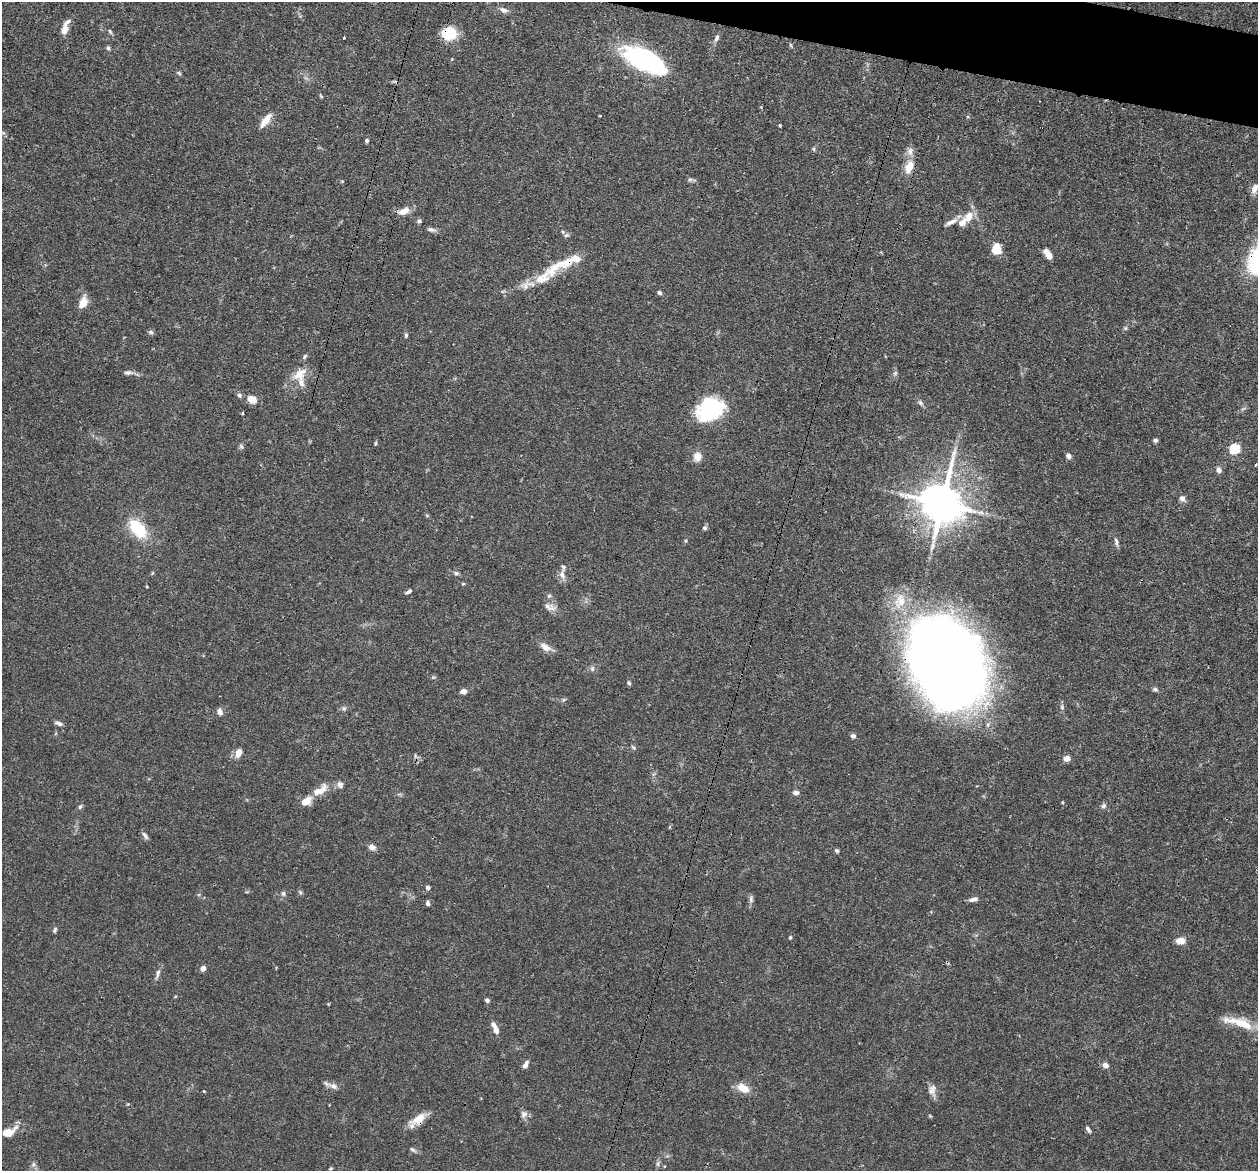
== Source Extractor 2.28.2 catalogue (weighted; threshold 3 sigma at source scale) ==
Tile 10 of 4 x 4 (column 2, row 3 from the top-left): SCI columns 1292-2547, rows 1454-2622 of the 5095 x 5122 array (HDU 1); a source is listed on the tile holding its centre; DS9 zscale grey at full resolution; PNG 1260 x 1173 px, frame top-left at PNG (2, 2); no overlay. Shown black and unused: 3% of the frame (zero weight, under 3 of 4 exposures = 5% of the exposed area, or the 3 px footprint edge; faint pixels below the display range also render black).
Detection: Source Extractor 2.28.2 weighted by HDU 2 'WHT'; one run over the whole footprint, this tile lists its part. Background 0.0639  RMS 0.0032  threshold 0.0146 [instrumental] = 3 sigma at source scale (4.5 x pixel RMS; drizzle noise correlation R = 1.50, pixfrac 1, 0.05/0.05 arcsec/px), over >= 5 px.
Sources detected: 129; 3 inside a brighter object's white glare — not listed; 10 inside a brighter listed object's ellipse — not listed separately; the other 116 listed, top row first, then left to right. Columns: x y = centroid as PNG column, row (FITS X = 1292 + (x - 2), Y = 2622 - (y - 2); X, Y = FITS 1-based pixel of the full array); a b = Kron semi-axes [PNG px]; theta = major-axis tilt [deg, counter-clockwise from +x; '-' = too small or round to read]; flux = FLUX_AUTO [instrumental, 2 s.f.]
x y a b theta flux
504 10 11 7 -23 1.5
65 28 16 6 70 3.6
110 31 8 4 -63 0.56
449 33 15 13 4 9.6
344 38 3 3 - 0.81
717 38 11 6 68 1.1
791 45 6 3 -71 0.41
108 48 6 5 - 0.58
642 58 41 21 -33 38
179 73 7 4 -45 0.52
321 96 6 3 -46 0.35
600 116 3 3 - 0.28
266 120 19 7 52 3.7
780 125 4 3 - 0.33
367 141 5 5 - 0.54
814 149 6 4 -90 0.44
910 151 11 8 89 1.8
909 167 15 9 68 4.6
690 179 7 4 1 0.65
342 181 4 4 - 0.27
1255 188 15 7 63 1.8
404 211 16 9 21 2.8
969 216 15 11 57 4
419 221 5 5 - 0.59
951 222 18 6 24 2
431 229 11 6 -9 1.1
566 235 7 5 20 0.69
996 249 12 10 81 4.5
1048 254 10 5 -56 3.4
567 262 47 11 22 9
503 291 6 4 18 0.44
659 293 6 5 - 0.69
83 303 14 9 67 3.6
151 332 7 5 -22 0.64
406 335 6 4 77 0.54
305 356 8 4 50 0.59
128 372 12 6 1 1.2
895 373 5 5 - 0.54
299 374 21 13 42 5.4
239 395 6 6 - 0.85
252 399 11 8 -30 3.2
920 403 8 6 -51 0.9
712 411 30 20 54 23
243 413 4 3 - 0.49
1155 440 5 4 - 0.86
376 443 6 4 88 0.39
241 446 7 5 -56 0.64
1235 449 5 5 - 25
1069 456 5 5 - 1.4
697 457 11 10 - 2.7
1256 465 3 3 - 0.42
1219 470 7 6 - 1.4
1182 498 8 7 - 1.3
942 504 12 9 75 1100
704 528 6 5 - 0.67
138 529 18 10 -50 17
686 541 6 4 90 0.37
1116 542 14 4 -80 1
456 573 7 5 -12 0.7
562 575 13 8 -76 2
463 584 4 4 - 0.34
147 587 4 3 - 0.26
409 591 9 4 32 0.85
549 596 6 5 - 0.58
549 607 17 9 -19 2.2
545 647 14 8 -32 2.8
947 662 79 57 -62 480
592 669 7 5 -69 0.79
629 683 6 5 - 0.54
1155 689 8 5 -3 0.67
463 691 6 5 - 1.8
1062 707 7 5 -78 0.74
344 708 6 5 - 0.67
220 712 7 6 - 1.8
59 723 11 5 -17 1
853 736 6 6 - 0.84
633 747 6 4 -44 0.47
238 753 10 6 70 2.6
1067 758 7 6 - 2
340 784 10 8 -61 1.2
320 791 25 10 48 4.3
796 793 6 5 - 1.2
1062 802 5 3 - 0.29
1103 806 7 6 - 0.85
80 807 7 5 62 0.63
145 836 12 5 -53 1
372 847 8 6 -12 1.7
837 851 6 4 -42 0.65
428 888 4 4 - 1.2
300 892 7 4 -45 0.51
283 893 7 5 88 0.77
751 899 10 6 83 0.95
973 899 11 5 12 1.2
428 903 6 4 -73 0.8
55 930 8 4 59 0.59
790 937 4 3 - 0.43
1180 941 11 7 2 2.7
203 968 5 5 - 1.5
158 973 11 6 79 1.2
487 1000 5 5 - 0.81
1239 1022 53 12 -16 11
496 1030 9 6 -77 1.7
525 1065 10 5 62 1.3
1105 1065 7 6 - 1.6
333 1086 12 8 -21 1.8
743 1088 14 9 -26 4.6
932 1090 16 10 90 2.1
204 1091 3 2 - 0.42
523 1114 10 8 -90 1.4
418 1119 23 11 32 4.7
1088 1129 9 4 -55 0.88
8 1132 12 7 21 6.5
413 1150 9 5 -33 0.73
33 1164 8 6 0 0.86
658 1164 9 4 82 0.71
330 1168 6 4 43 0.46
Overlapping masked pixels (flux is a lower limit): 5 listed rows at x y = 449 33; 909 167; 567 262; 947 662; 418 1119
Isophote crosses this tile's border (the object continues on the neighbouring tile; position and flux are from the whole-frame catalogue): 2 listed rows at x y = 1255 188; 1239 1022